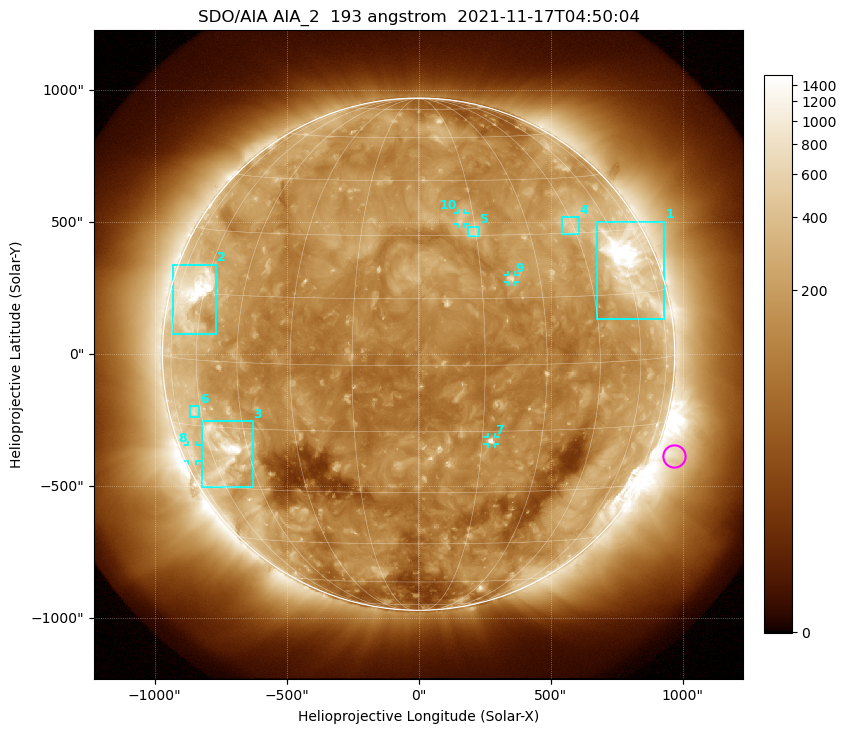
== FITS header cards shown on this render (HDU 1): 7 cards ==
TELESCOP= 'SDO/AIA '           / For AIA: SDO/AIA
INSTRUME= 'AIA_2   '           / For AIA: AIA_ATA1, AIA_ATA2, AIA_ATA3 or AIA_AT
WAVELNTH=                  193 / [angstrom] Wavelength
WAVEUNIT= 'angstrom'           / Wavelength unit: angstrom
DATE-OBS= '2021-11-17T04:50:04.844' / [ISO] Date when observation started; ISO 8
CTYPE1  = 'HPLN-TAN'           / CTYPE1: HPLN
CTYPE2  = 'HPLT-TAN'           / CTYPE2: HPLT

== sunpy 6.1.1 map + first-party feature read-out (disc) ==
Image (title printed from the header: SDO/AIA AIA_2  193 angstrom  2021-11-17T04:50:04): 1024 x 1024 px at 2.4 arcsec/px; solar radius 970 arcsec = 404 px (full disc in frame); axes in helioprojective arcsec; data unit not stated in the header (colour bar unlabelled)
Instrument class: DISC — disc imager (sunpy class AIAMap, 193 A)
Bright regions (active regions / flare kernels): reference = the median radial profile (limb darkening/brightening removed); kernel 9 px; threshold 5 sigma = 279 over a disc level ~139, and >= 1.15x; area >= 12 px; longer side >= 10 px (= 24 arcsec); searched inside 0.97 R_sun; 10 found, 10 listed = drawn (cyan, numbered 1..; 4 of them under ~33 arcsec drawn as corner ticks so the feature stays visible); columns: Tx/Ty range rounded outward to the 5 arcsec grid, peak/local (2 s.f.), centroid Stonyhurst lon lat
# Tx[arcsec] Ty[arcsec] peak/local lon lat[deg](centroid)
1 675..930 135..505 13 +61 +22
2 -930..-765 75..340 11 -65 +15
3 -820..-625 -505..-255 10 -54 -20
4 540..610 455..520 3.6 +44 +32
5 185..230 445..485 3.7 +14 +31
6 -870..-830 -240..-195 3.3 -63 -12
7 260..290 -340..-315 7.3 +17 -17
8 -875..-840 -405..-345 2.4 -72 -22
9 335..365 270..300 5 +22 +19
10 145..175 495..535 3.3 +12 +34
Off-limb structures (1.02-1.3 R_sun): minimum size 162 px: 6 found; the strongest spans PA ~225..275 deg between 1.02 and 1.3 R_sun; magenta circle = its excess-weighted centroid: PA ~250 deg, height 1.07 R_sun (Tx ~970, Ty ~-385 arcsec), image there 2.8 x the reference